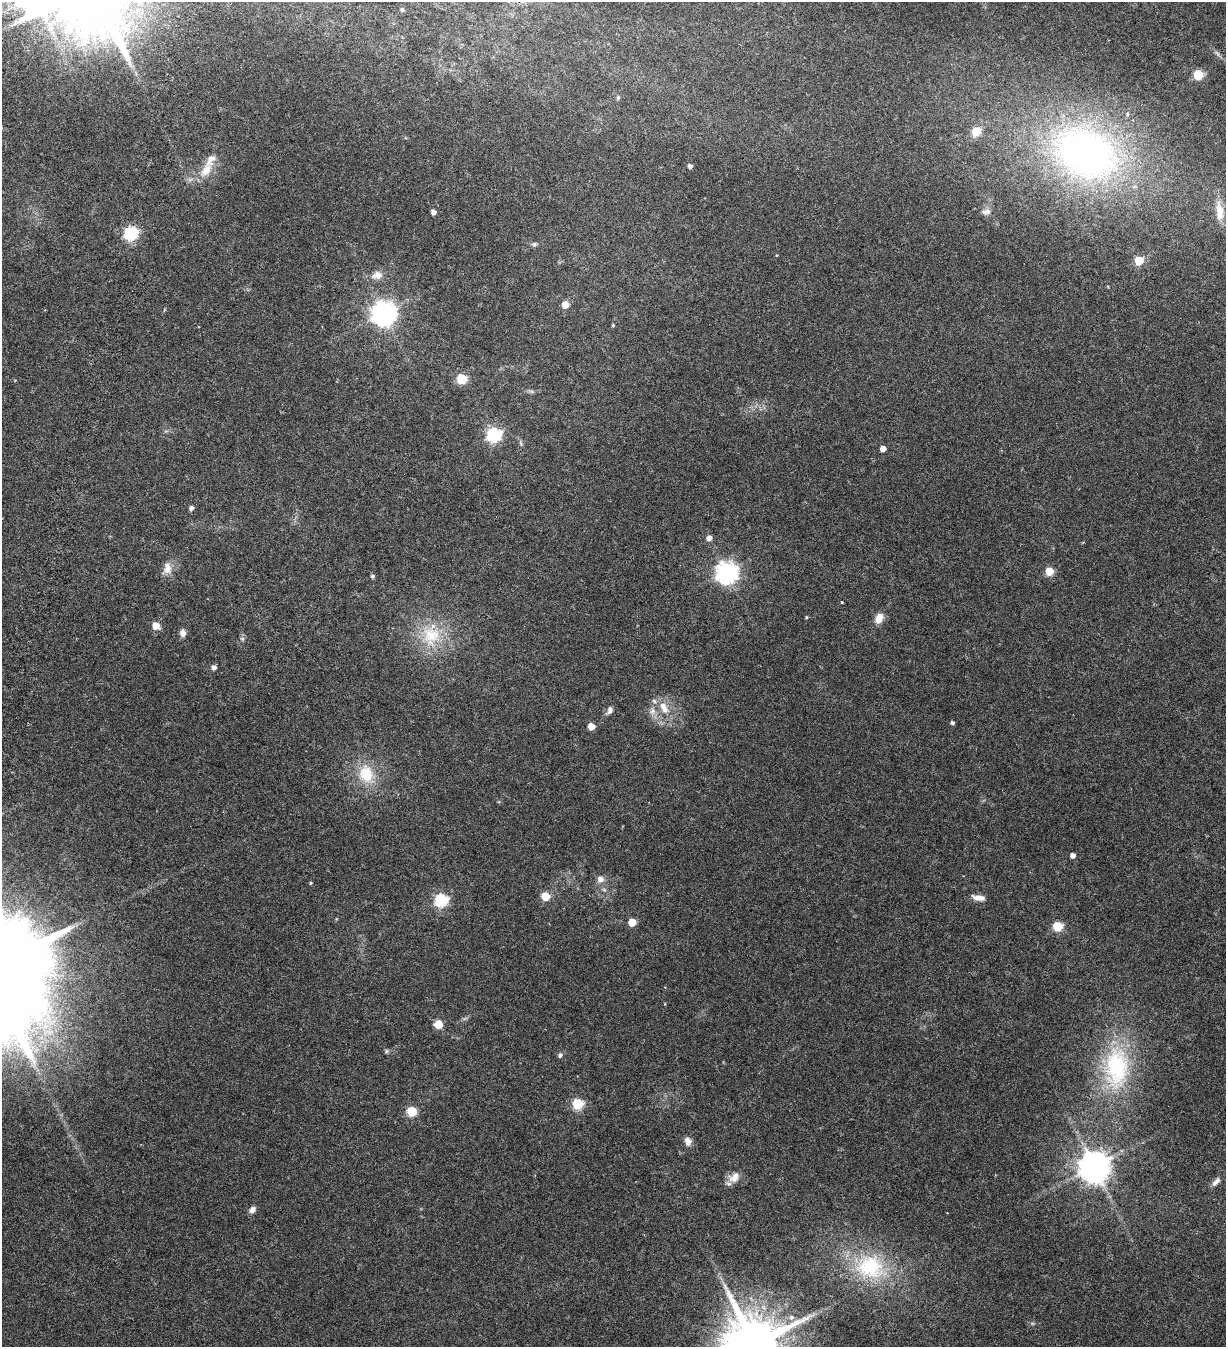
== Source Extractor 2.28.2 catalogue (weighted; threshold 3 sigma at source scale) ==
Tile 11 of 4 x 4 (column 3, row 3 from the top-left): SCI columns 2838-4061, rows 1452-2796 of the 5817 x 5693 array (HDU 1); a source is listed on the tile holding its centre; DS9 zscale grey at full resolution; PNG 1228 x 1349 px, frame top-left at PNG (2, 2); no overlay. Nothing masked; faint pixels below the display range render black.
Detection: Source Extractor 2.28.2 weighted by HDU 2 'WHT'; one run over the whole footprint, this tile lists its part. Background 0.0537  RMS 0.004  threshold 0.0162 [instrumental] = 3 sigma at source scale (4.09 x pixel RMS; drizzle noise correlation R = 1.36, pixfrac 0.8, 0.0396/0.0396 arcsec/px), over >= 5 px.
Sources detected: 69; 3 too faint to see at this stretch — not listed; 3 inside a brighter listed object's ellipse — not listed separately; the other 63 listed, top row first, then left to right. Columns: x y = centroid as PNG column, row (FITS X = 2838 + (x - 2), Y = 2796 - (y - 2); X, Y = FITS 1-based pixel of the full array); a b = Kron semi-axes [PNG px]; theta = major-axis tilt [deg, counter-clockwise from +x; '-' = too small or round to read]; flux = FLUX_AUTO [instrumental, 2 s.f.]
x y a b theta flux
402 10 5 4 - 0.6
1198 75 5 5 - 22
618 98 6 4 71 0.48
1127 114 5 5 - 0.47
976 131 6 5 - 15
1086 154 76 55 -26 150
690 166 5 4 - 1.1
206 170 19 11 51 5.3
1220 210 25 12 -73 6
434 212 4 4 - 1.6
986 212 13 7 0 1.5
131 233 6 6 - 52
534 244 7 6 - 0.79
1139 260 5 5 - 12
377 275 16 11 10 3.2
565 305 5 5 - 5.4
384 313 8 8 - 320
613 325 4 4 - 0.33
462 379 6 5 - 20
494 435 6 6 - 64
521 443 7 4 -71 0.57
883 448 4 4 - 2.4
191 508 5 5 - 1.2
709 538 5 5 - 2
167 568 17 11 87 3.3
1049 571 5 5 - 11
727 572 8 8 - 220
372 576 5 5 - 0.7
841 602 3 2 - 0.49
806 617 4 4 - 0.34
879 618 11 8 61 3.8
156 626 6 5 - 5.6
183 633 8 6 -89 2
431 635 33 27 86 17
242 639 6 5 - 0.65
214 667 5 5 - 1.5
663 706 11 11 - 3.2
610 710 10 7 59 1.6
652 711 11 8 -84 2
952 723 5 4 - 0.61
591 726 5 5 - 5.6
366 774 28 21 -76 11
1073 855 4 4 - 1.8
600 879 7 7 - 2.1
311 883 4 3 - 0.32
545 896 5 5 - 12
978 898 16 6 -9 2.4
441 900 6 6 - 50
632 922 5 5 - 8.1
1057 926 5 5 - 19
438 1024 5 5 - 10
560 1055 7 5 49 0.81
1116 1068 66 36 88 42
577 1104 6 5 - 28
412 1111 5 5 - 20
688 1141 10 8 -67 2.1
1094 1167 9 9 - 610
734 1177 17 11 46 3.4
1216 1182 14 6 46 1.6
252 1210 9 7 45 1.6
870 1267 45 36 -15 30
791 1317 7 6 - 0.94
755 1345 17 14 -41 2600
Isophote crosses this tile's border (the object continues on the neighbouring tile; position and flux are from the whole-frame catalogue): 1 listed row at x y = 755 1345